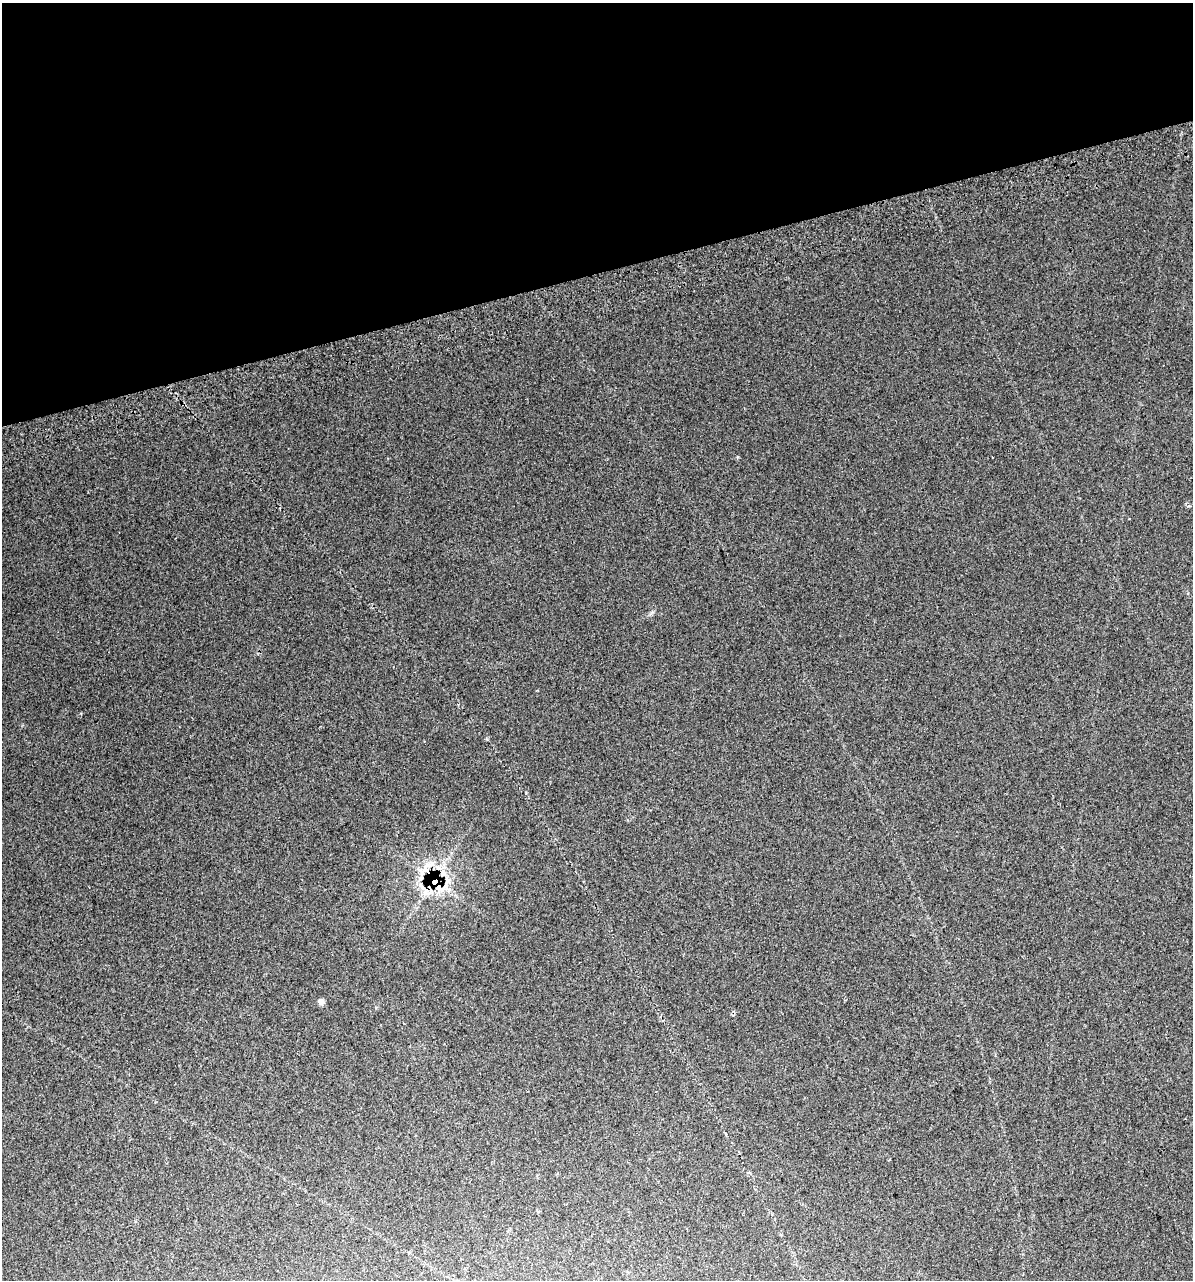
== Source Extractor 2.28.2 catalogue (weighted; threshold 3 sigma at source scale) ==
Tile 3 of 4 x 4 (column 3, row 1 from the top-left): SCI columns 2439-3629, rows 3878-5155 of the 4924 x 5196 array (HDU 1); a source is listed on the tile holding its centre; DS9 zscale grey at full resolution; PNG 1195 x 1282 px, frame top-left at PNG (2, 3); no overlay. Shown black and unused: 21% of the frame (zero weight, under 2 of 3 exposures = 4% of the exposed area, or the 3 px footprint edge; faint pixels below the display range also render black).
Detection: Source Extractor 2.28.2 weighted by HDU 2 'WHT'; one run over the whole footprint, this tile lists its part. Background 0.0275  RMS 0.012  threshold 0.0538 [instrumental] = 3 sigma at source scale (4.5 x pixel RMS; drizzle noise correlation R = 1.50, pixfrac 1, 0.0396/0.0396 arcsec/px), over >= 5 px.
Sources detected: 5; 1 cosmic-ray / hot-pixel residue — not listed; the other 4 listed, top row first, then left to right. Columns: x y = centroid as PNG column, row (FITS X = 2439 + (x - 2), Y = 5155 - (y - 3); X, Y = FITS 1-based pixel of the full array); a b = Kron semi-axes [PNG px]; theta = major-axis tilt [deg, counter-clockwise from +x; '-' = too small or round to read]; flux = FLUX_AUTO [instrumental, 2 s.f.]
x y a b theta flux
443 873 9 9 - 7.6
433 881 9 6 -31 380
321 1001 7 6 - 4.8
537 1211 3 3 - 2.2
Overlapping masked pixels (flux is a lower limit): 1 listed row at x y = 433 881